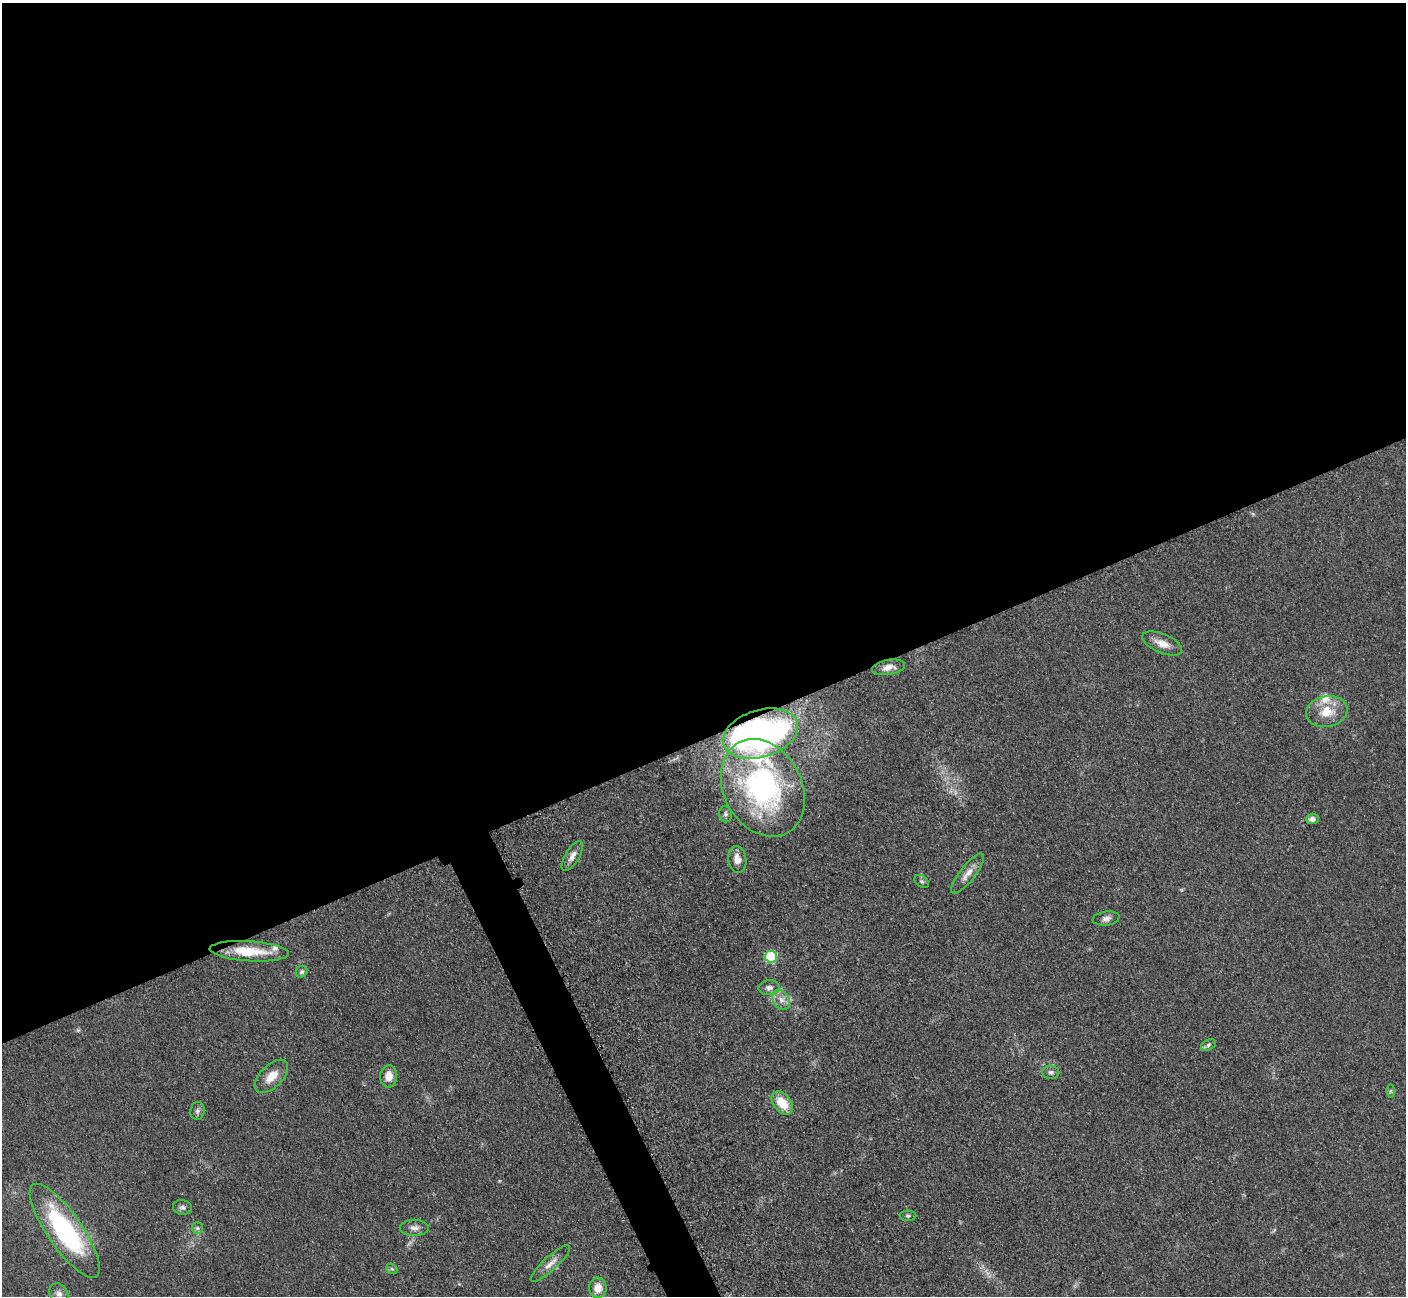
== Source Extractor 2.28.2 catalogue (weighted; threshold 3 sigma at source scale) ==
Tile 2 of 4 x 4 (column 2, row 1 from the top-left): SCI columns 1423-2826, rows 4179-5472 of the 5699 x 5661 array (HDU 1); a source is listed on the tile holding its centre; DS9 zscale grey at full resolution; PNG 1408 x 1298 px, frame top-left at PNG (2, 3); each listed source drawn as its Kron ellipse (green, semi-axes under 4 px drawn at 4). Shown black and unused: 58% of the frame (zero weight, under 3 of 5 exposures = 4% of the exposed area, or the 3 px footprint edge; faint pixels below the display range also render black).
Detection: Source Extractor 2.28.2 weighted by HDU 2 'WHT'; one run over the whole footprint, this tile lists its part. Background 0.0521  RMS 0.0055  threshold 0.0249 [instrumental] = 3 sigma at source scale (4.5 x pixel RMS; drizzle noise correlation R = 1.50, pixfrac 1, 0.05/0.05 arcsec/px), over >= 5 px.
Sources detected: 38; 1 too faint to see at this stretch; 1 inside a brighter object's white glare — neither listed nor drawn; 3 inside a brighter listed object's ellipse — not listed separately; the other 33 listed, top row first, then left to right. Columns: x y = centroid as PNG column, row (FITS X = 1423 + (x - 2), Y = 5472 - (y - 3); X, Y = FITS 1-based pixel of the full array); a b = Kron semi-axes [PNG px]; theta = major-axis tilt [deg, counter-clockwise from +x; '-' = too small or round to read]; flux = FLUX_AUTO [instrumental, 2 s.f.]
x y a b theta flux
1162 643 21 9 -23 6.3
888 667 16 7 10 4.9
1327 712 21 15 10 12
761 734 38 23 17 140
763 788 51 39 -62 110
725 814 8 6 -80 1.4
1312 819 6 5 - 2.4
572 856 17 7 59 3.7
737 859 13 9 -82 5
968 874 24 7 52 5.5
922 881 8 5 -37 1.2
1106 918 13 7 7 2.5
249 951 40 10 -4 18
771 957 6 6 - 47
302 972 6 5 - 1.2
769 988 10 7 5 2.7
781 1000 11 8 -58 3.7
1208 1045 8 5 29 1.3
1051 1072 8 6 -4 1.7
271 1076 21 11 45 8.2
389 1076 11 8 88 5.8
1390 1091 6 4 89 0.79
782 1103 13 8 -49 12
197 1111 9 7 81 1.7
182 1207 9 7 -9 1.8
908 1216 8 5 1 1.2
197 1228 6 5 - 1.3
414 1228 14 8 -1 3
65 1231 56 17 -55 82
550 1264 26 7 43 4.9
392 1269 6 4 -42 0.91
598 1288 10 8 87 6.3
59 1294 11 9 -55 2.8
Overlapping masked pixels (flux is a lower limit): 1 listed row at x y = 761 734